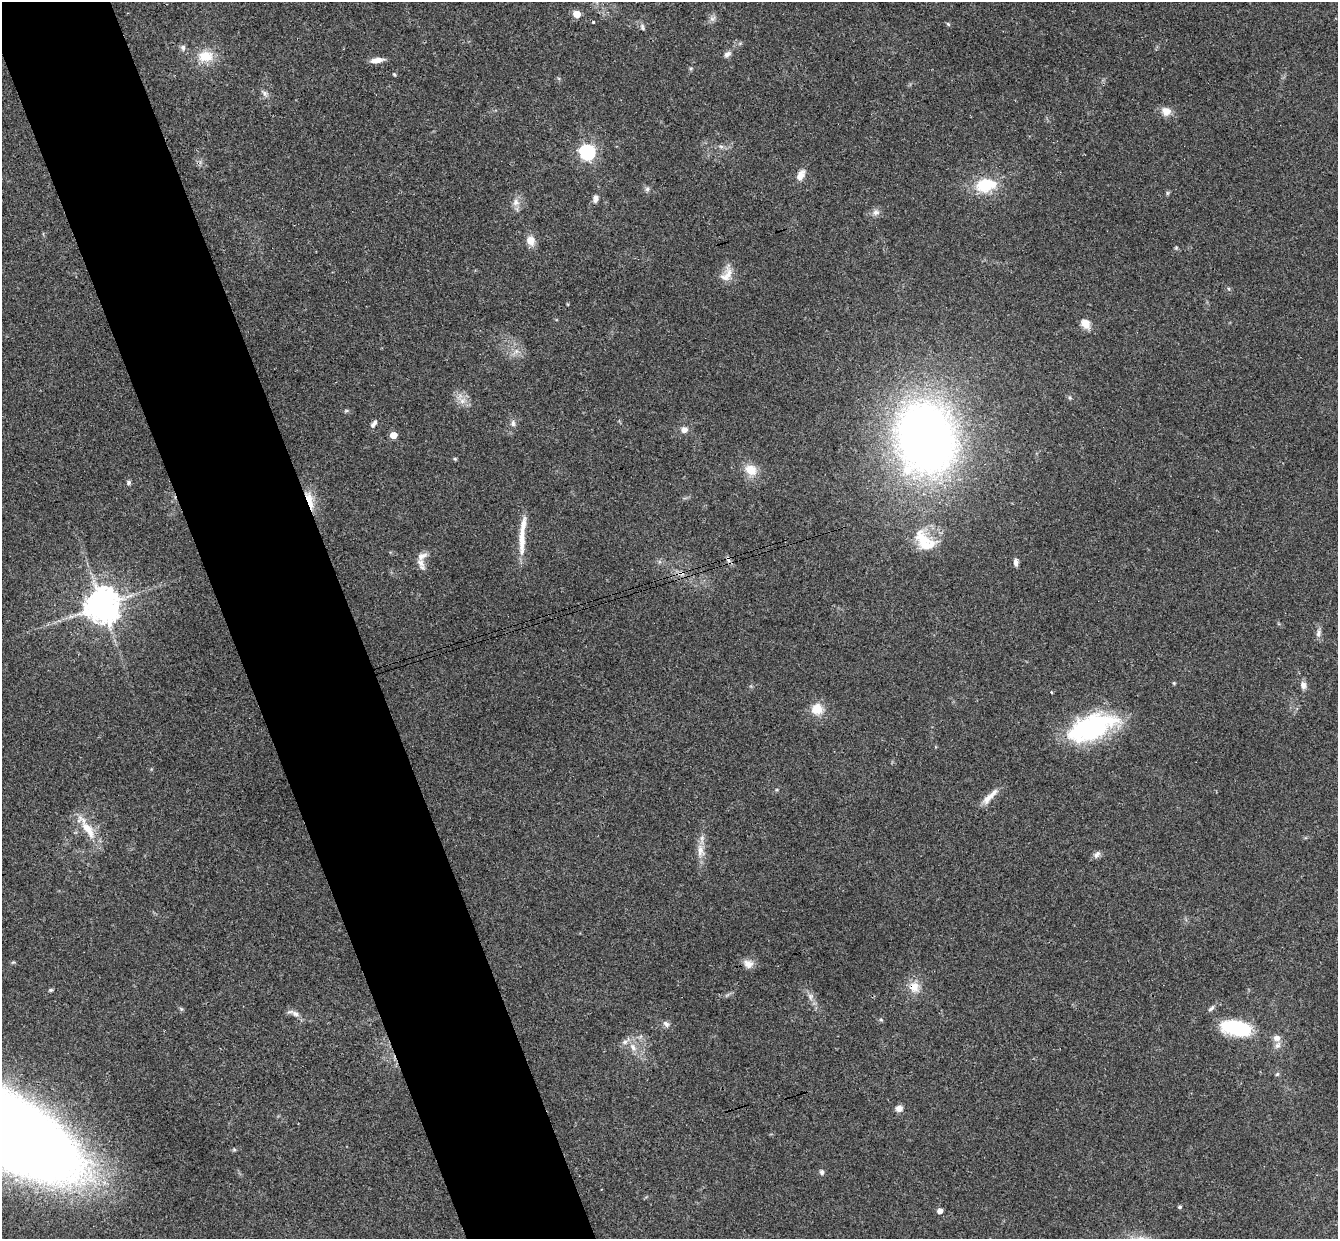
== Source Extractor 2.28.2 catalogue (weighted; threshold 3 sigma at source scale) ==
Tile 11 of 4 x 4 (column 3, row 3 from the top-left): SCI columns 2731-4066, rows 1408-2644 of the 5460 x 5411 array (HDU 1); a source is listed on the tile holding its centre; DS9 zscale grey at full resolution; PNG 1340 x 1241 px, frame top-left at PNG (2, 2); no overlay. Shown black and unused: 10% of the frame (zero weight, under 3 of 4 exposures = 6% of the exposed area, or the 3 px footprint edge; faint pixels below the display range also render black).
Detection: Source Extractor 2.28.2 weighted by HDU 2 'WHT'; one run over the whole footprint, this tile lists its part. Background 0.063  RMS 0.0051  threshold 0.023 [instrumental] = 3 sigma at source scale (4.5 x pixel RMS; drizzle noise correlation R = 1.50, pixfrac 1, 0.05/0.05 arcsec/px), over >= 5 px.
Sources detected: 81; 1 cosmic-ray / hot-pixel residue — not listed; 8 inside a brighter listed object's ellipse — not listed separately; the other 72 listed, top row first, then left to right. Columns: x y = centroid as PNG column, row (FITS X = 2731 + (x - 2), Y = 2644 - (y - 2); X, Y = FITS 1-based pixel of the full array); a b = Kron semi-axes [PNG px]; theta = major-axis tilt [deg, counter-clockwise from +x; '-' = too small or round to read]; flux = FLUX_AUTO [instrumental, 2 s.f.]
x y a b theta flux
577 14 5 5 - 11
712 18 10 6 30 1.8
593 22 3 3 - 1
948 24 6 4 -45 0.61
642 27 11 6 -67 1.4
183 48 8 7 - 1.6
727 54 9 6 30 2
205 56 18 13 3 11
377 60 15 6 7 3.9
691 68 6 3 18 0.65
394 74 5 4 - 0.57
265 93 12 5 -46 1.8
1166 111 11 10 - 4.9
721 146 7 4 -1 1.1
587 152 6 6 - 150
801 175 16 9 65 3.8
985 185 24 15 9 20
647 189 7 5 47 1.1
1167 193 6 4 -90 0.71
596 199 10 6 86 2.2
516 202 11 9 85 3.4
876 212 10 7 20 2.3
531 240 11 10 - 5.1
1176 248 5 5 - 0.63
728 274 23 10 -90 5.8
1229 289 6 3 -71 0.6
1085 323 11 8 -44 5.5
516 351 7 6 - 1.9
462 401 7 7 - 2.7
346 411 6 4 18 0.68
513 423 9 6 -84 1.7
374 424 10 5 53 1.8
684 430 6 6 - 3
393 435 5 4 - 7.3
926 438 50 39 -72 480
455 459 5 4 - 0.65
751 470 12 10 -33 9
129 482 6 6 - 1
310 500 26 7 -73 7.8
923 539 29 18 -56 14
522 542 42 8 89 10
728 559 10 5 -74 1.6
1016 562 9 6 -84 1.9
421 564 19 8 -68 3.2
102 605 10 10 - 960
1318 633 10 6 71 2
1174 683 5 4 - 0.56
1303 685 9 7 -84 2.6
1051 692 3 3 - 0.72
817 709 14 13 - 8.1
1091 727 54 25 20 68
989 797 28 7 46 5.6
88 828 18 12 -36 8.2
700 850 18 9 86 5.4
1097 854 11 6 51 2
13 962 5 4 - 0.58
748 964 14 11 -14 4
914 987 15 14 - 6.6
51 990 5 4 - 0.76
810 996 8 7 - 2.1
1211 1008 11 5 44 1.4
296 1014 11 6 -32 2.3
881 1020 6 3 -19 0.64
666 1024 11 7 -46 1.8
1237 1029 33 15 -10 34
1276 1038 9 8 - 2.9
633 1047 11 8 -62 3.5
1277 1074 6 5 - 0.82
899 1108 8 7 - 2.9
822 1172 7 6 - 1.3
1180 1207 5 4 - 0.66
940 1211 5 4 - 3.5
Overlapping masked pixels (flux is a lower limit): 3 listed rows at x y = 310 500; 728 559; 914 987